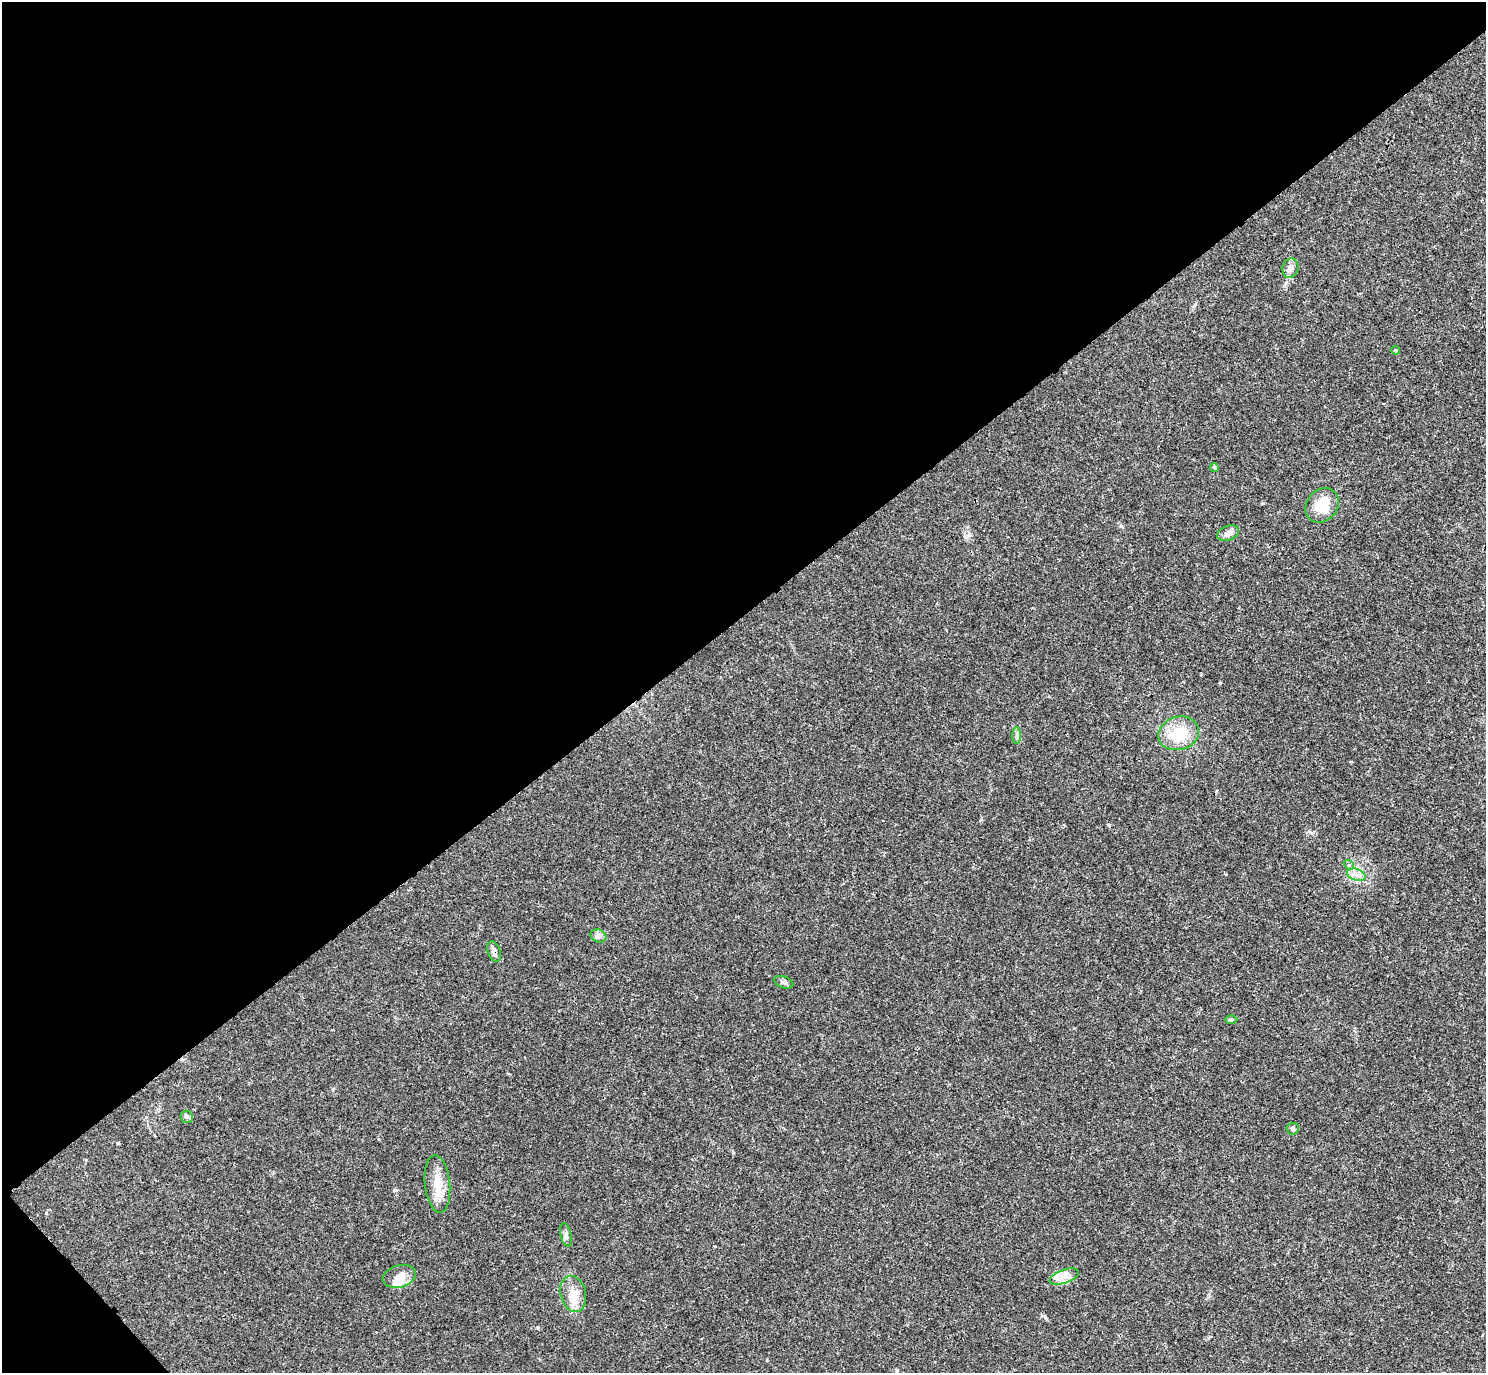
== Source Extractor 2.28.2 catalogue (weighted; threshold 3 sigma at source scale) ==
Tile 5 of 4 x 4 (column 1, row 2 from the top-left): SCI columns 25-1508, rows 3060-4430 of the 5981 x 5978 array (HDU 1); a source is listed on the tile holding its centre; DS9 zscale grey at full resolution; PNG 1488 x 1375 px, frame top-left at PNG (2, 2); each listed source drawn as its Kron ellipse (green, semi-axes under 4 px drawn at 4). Shown black and unused: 45% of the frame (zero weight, under 3 of 4 exposures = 2% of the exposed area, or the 3 px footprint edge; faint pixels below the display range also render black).
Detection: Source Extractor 2.28.2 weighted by HDU 2 'WHT'; one run over the whole footprint, this tile lists its part. Background 0.0261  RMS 0.0024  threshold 0.0106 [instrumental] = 3 sigma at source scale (4.5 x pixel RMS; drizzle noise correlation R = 1.50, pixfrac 1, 0.05/0.05 arcsec/px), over >= 5 px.
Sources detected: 24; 1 cosmic-ray / hot-pixel residue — neither listed nor drawn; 3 inside a brighter listed object's ellipse — not listed separately; the other 20 listed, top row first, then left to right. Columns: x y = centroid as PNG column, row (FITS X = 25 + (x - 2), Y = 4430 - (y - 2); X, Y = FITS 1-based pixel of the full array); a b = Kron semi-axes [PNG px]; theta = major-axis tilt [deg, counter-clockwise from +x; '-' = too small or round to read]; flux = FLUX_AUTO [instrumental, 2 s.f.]
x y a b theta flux
1290 268 10 8 76 1.1
1395 350 4 3 - 0.21
1214 467 5 4 - 0.37
1322 505 18 15 51 6.5
1228 533 11 7 23 1.2
1179 733 20 16 17 8
1017 735 8 4 -90 0.51
1349 865 5 4 - 0.41
1356 875 9 5 -19 1.2
598 936 8 6 -20 0.67
494 952 10 6 -71 1.2
784 982 10 5 -20 0.73
1231 1020 6 4 0 0.36
187 1117 6 6 - 0.51
1293 1129 6 6 - 0.69
437 1184 29 12 -84 4.4
566 1235 12 5 -76 0.71
399 1276 17 11 17 2.8
1064 1276 15 7 19 1.7
573 1294 18 12 -76 3.3
Overlapping masked pixels (flux is a lower limit): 1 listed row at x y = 494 952
Unlisted compact peaks at least as high as the median listed source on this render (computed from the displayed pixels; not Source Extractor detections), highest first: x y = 1121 526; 395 1190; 1220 683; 1262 503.